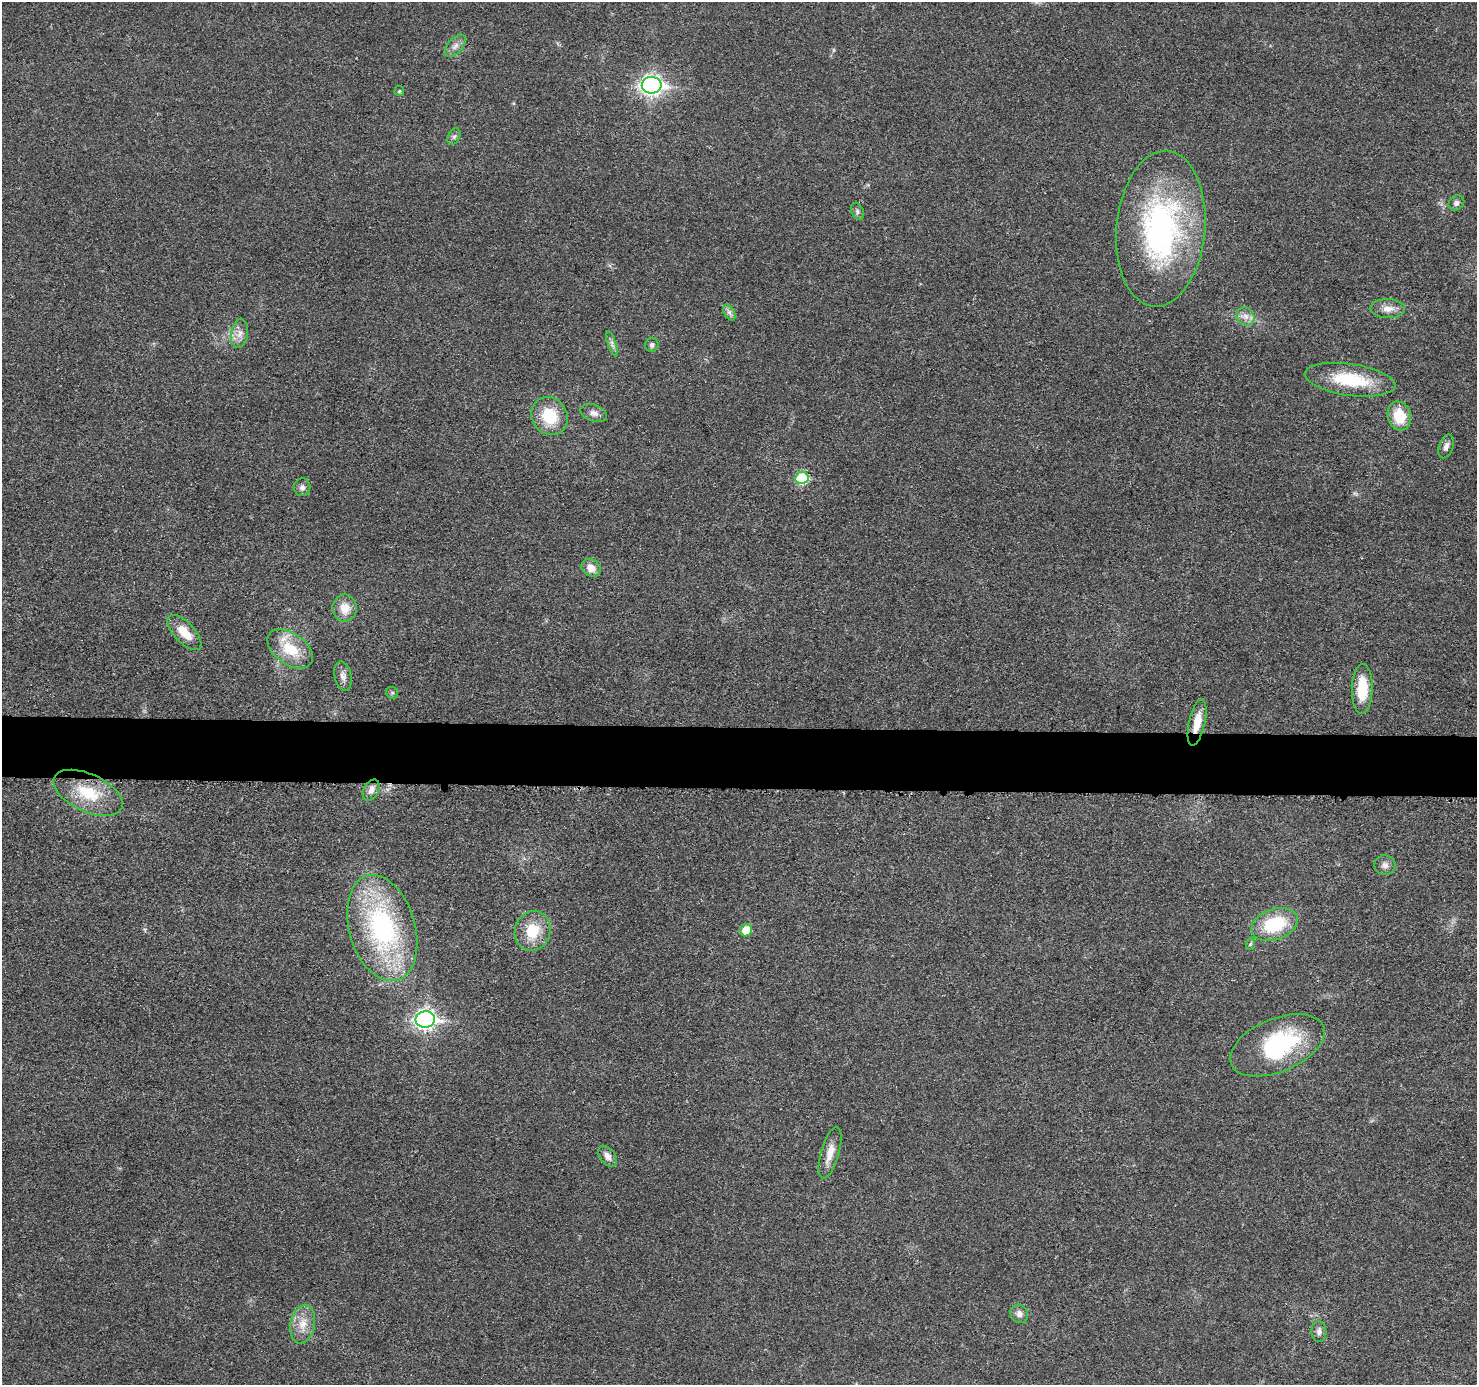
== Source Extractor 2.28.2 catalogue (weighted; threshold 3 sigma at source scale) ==
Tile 5 of 3 x 3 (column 2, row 2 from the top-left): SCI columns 1479-2953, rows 1589-2971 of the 4431 x 4457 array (HDU 1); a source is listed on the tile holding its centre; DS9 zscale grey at full resolution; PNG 1479 x 1387 px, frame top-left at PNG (2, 2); each listed source drawn as its Kron ellipse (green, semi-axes under 4 px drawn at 4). Shown black and unused: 4% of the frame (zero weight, under 3 of 5 exposures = <1% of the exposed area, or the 3 px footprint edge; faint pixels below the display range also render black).
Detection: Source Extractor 2.28.2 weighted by HDU 2 'WHT'; one run over the whole footprint, this tile lists its part. Background 0.0184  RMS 0.005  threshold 0.0224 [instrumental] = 3 sigma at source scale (4.5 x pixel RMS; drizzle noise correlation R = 1.50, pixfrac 1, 0.05/0.05 arcsec/px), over >= 5 px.
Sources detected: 44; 1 inside a brighter object's white glare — neither listed nor drawn; the other 43 listed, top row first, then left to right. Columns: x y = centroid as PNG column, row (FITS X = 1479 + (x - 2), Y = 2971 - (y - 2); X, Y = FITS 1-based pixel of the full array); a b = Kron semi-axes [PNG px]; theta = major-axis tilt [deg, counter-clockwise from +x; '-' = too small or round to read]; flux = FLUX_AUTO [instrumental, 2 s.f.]
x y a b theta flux
455 46 13 7 49 2.9
652 85 10 8 0 240
399 91 5 5 - 0.64
454 136 9 5 62 1.3
1456 203 8 7 - 1.7
857 211 9 6 -63 1.3
1161 229 78 44 85 120
1388 309 17 9 -2 4.6
729 312 9 5 -59 1.6
1245 316 10 8 -42 3.1
240 333 15 8 83 3.9
612 344 13 4 -71 1.8
652 345 7 6 - 1.4
1350 380 46 16 -8 26
594 413 14 8 -19 2.9
549 416 20 17 -56 18
1399 416 15 11 -74 14
1446 446 12 7 72 2.3
802 478 6 6 - 30
302 487 9 8 - 2.1
591 568 10 8 -34 5.2
345 608 13 12 - 7.1
184 632 22 10 -47 9.6
290 649 25 15 -35 16
343 676 15 8 -77 2.9
1362 689 25 10 88 16
392 693 6 5 - 0.87
1197 722 24 8 77 8.5
371 790 11 7 61 3.2
88 793 37 19 -25 22
1385 865 10 9 - 2.4
1275 924 24 15 19 26
382 928 54 33 -74 89
746 930 6 6 - 9.1
533 931 20 17 73 14
1250 944 6 4 71 0.74
425 1019 9 8 - 230
1277 1045 50 26 22 50
830 1153 27 9 74 6.6
608 1156 12 7 -53 3
1019 1314 10 8 -53 3
303 1324 19 12 79 7.7
1319 1331 10 7 -88 2.4
Overlapping masked pixels (flux is a lower limit): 1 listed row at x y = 1197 722